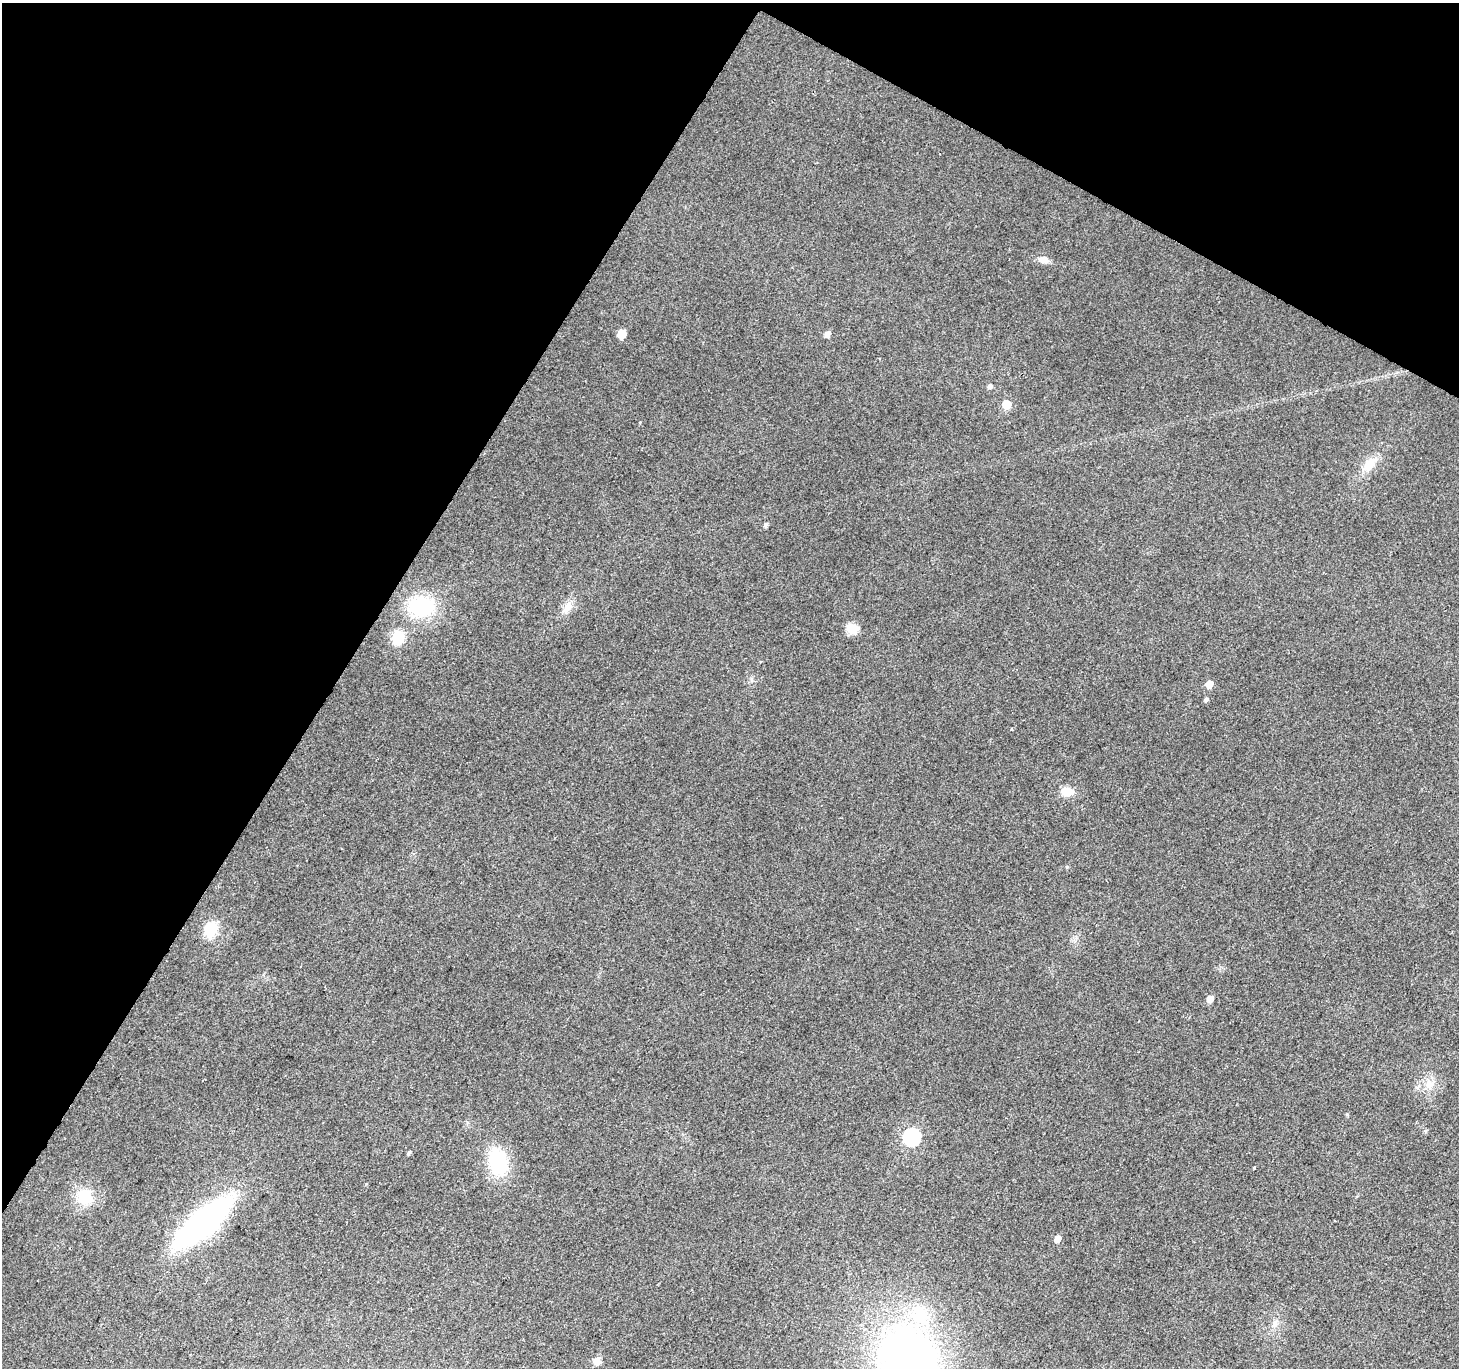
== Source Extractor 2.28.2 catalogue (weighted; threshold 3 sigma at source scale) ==
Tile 2 of 4 x 4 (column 2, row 1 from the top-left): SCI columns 1465-2921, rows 4358-5723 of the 5836 x 5917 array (HDU 1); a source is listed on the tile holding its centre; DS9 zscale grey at full resolution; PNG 1461 x 1370 px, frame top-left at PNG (2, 3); no overlay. Shown black and unused: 30% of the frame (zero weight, under 2 of 3 exposures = <1% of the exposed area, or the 3 px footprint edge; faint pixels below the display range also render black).
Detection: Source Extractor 2.28.2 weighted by HDU 2 'WHT'; one run over the whole footprint, this tile lists its part. Background 0.0281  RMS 0.0065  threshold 0.0291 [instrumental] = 3 sigma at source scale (4.5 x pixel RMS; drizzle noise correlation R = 1.50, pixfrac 1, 0.0396/0.0396 arcsec/px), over >= 5 px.
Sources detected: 33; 2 inside a brighter object's white glare — not listed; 1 inside a brighter listed object's ellipse — not listed separately; the other 30 listed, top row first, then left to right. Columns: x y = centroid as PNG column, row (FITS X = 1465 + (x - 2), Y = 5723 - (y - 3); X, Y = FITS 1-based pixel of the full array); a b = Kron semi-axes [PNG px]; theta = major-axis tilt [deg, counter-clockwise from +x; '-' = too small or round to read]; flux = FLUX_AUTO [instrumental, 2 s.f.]
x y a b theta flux
1043 260 13 8 -9 4.8
621 334 6 5 - 14
827 334 6 5 - 3.7
990 386 5 5 - 2.3
1006 404 6 6 - 15
1369 465 22 12 54 11
765 525 5 4 - 1.9
421 606 27 21 1 45
568 607 17 9 64 6.2
852 629 10 8 -15 13
397 637 6 6 - 49
1209 684 6 5 - 8.5
1206 699 5 4 - 1.7
1011 729 3 2 - 1.2
1067 792 16 11 -4 8.1
1067 867 5 4 - 0.84
211 929 16 12 63 19
1210 999 6 5 - 5.5
1429 1084 13 12 - 7.2
1347 1114 4 4 - 0.75
911 1137 8 7 - 130
409 1152 5 4 - 1.1
498 1162 28 19 -81 42
1254 1167 3 3 - 1.7
85 1197 20 19 - 18
203 1222 45 17 42 240
1057 1239 6 5 - 4.1
1275 1325 9 4 23 2.2
597 1361 11 9 49 4.1
908 1362 63 51 -70 400
Isophote crosses this tile's border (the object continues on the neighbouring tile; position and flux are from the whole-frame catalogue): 1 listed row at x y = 908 1362
Unlisted compact peaks at least as high as the median listed source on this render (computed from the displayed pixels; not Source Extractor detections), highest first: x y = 366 1184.